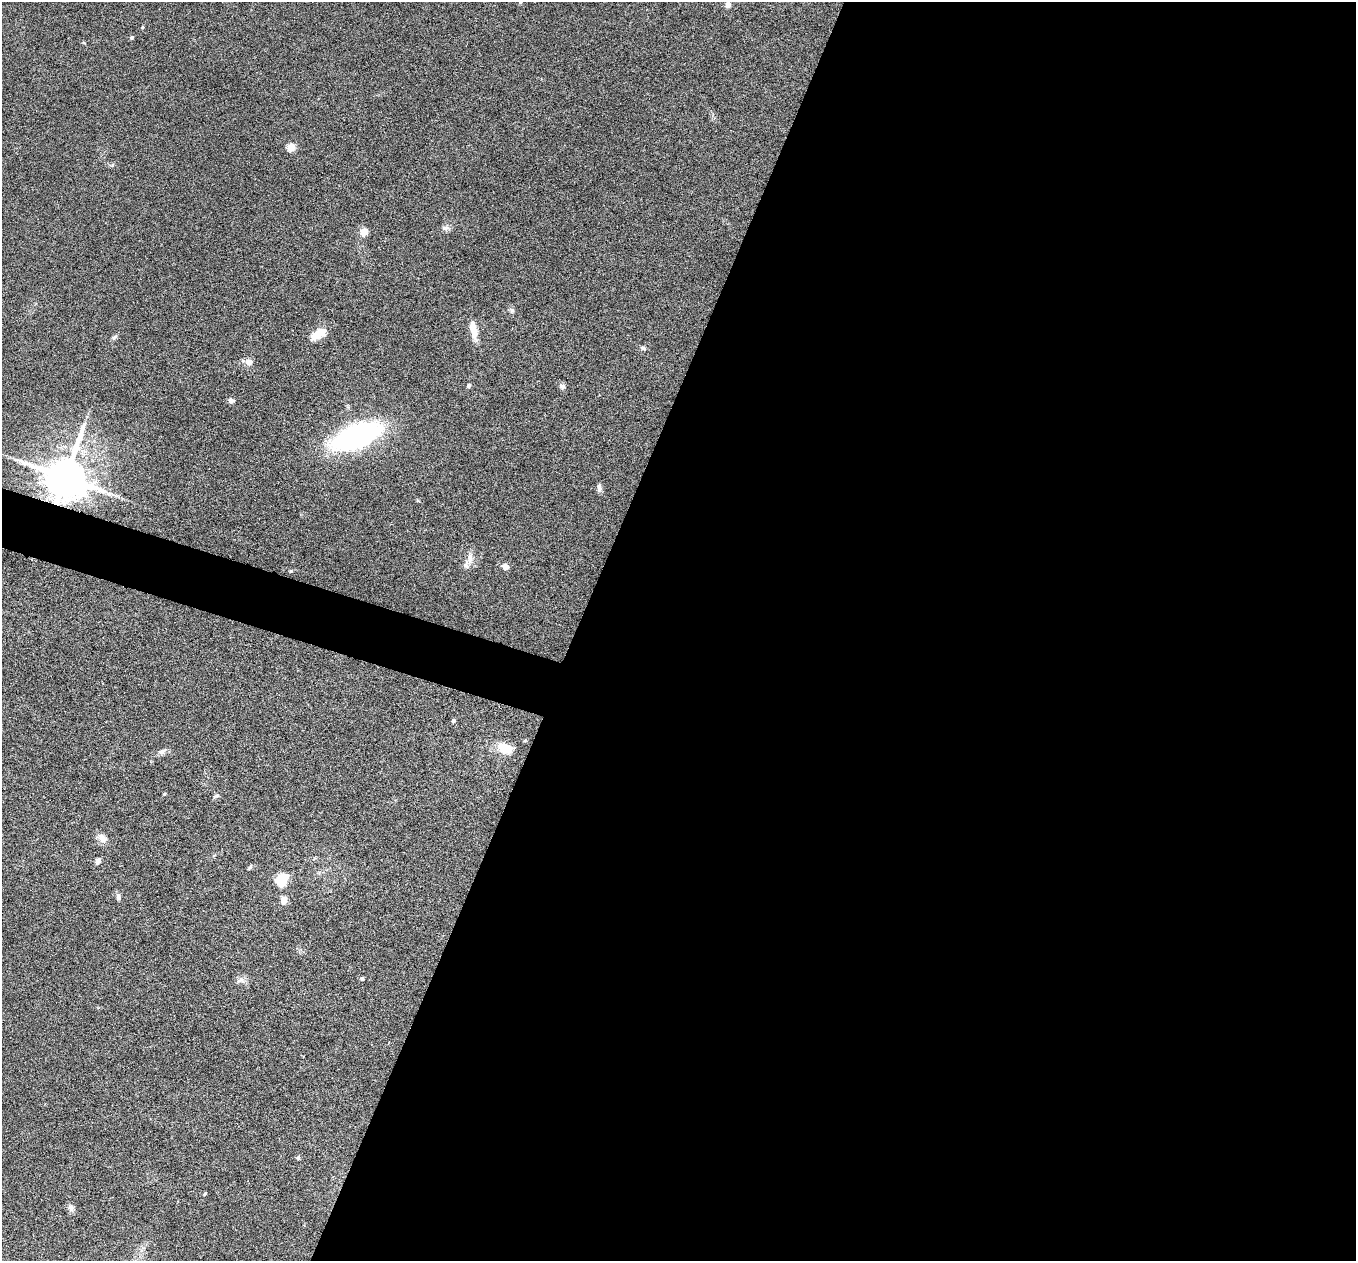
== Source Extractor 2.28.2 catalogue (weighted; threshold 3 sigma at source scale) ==
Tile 12 of 4 x 4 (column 4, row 3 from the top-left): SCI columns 4063-5416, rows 1522-2780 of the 5417 x 5429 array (HDU 1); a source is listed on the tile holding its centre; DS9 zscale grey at full resolution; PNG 1358 x 1263 px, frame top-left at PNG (2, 2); no overlay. Shown black and unused: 59% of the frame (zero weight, under 4 of 8 exposures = <1% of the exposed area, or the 3 px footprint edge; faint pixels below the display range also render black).
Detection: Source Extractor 2.28.2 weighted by HDU 2 'WHT'; one run over the whole footprint, this tile lists its part. Background 0.0761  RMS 0.0044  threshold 0.018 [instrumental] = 3 sigma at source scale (4.09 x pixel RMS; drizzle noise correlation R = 1.36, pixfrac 0.8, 0.05/0.05 arcsec/px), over >= 5 px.
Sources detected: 37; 1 long thin detection or spike segment (spike, bleed or trail) — not listed; the other 36 listed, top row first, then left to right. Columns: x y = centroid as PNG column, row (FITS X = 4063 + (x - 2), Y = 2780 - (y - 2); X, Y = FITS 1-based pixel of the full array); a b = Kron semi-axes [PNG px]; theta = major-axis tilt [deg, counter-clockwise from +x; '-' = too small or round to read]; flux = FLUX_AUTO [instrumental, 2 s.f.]
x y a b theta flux
728 4 4 4 - 3.8
132 37 5 4 - 0.63
291 147 5 5 - 12
112 165 6 4 71 0.49
445 228 10 6 1 1.4
364 232 5 4 - 11
512 311 8 6 89 0.92
473 329 22 7 -80 5.2
318 334 18 8 33 7.8
114 337 9 4 28 0.79
643 348 7 5 -5 0.75
249 362 8 7 - 2.5
469 385 4 4 - 1.1
562 387 7 7 - 1.1
231 400 6 6 - 1.3
356 436 30 13 22 140
65 477 12 11 - 1800
599 488 10 5 -85 1.3
470 558 17 8 89 3.1
505 567 6 5 - 2.4
291 571 5 4 - 0.39
453 721 4 4 - 0.81
505 748 17 10 -21 7.5
162 751 12 6 23 1.5
164 794 5 3 - 0.33
216 796 11 2 28 0.52
102 838 15 9 -47 2.7
98 861 6 6 - 1.4
281 880 13 11 56 8.8
118 897 8 6 -74 1.1
284 900 5 4 - 8.8
362 979 5 4 - 0.79
241 980 12 6 8 1.7
298 1157 6 5 - 0.56
205 1194 4 3 - 0.55
71 1208 9 7 -70 1.5
Overlapping masked pixels (flux is a lower limit): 1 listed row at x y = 65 477